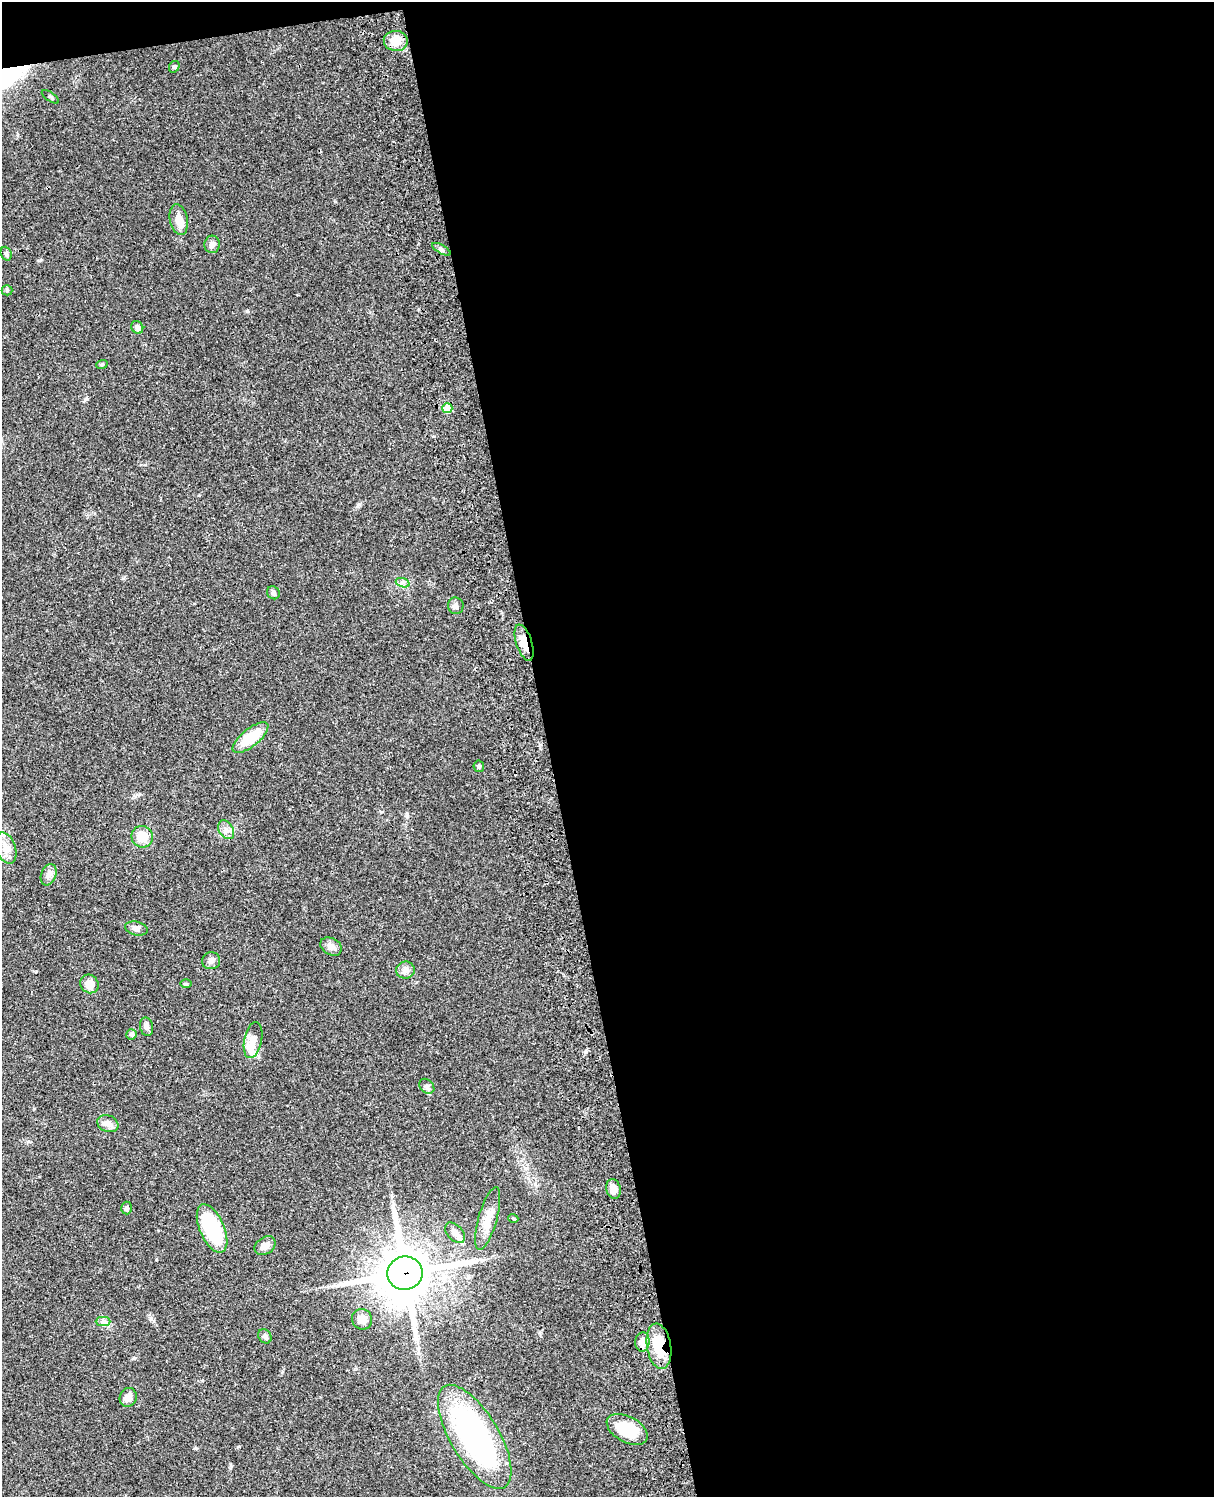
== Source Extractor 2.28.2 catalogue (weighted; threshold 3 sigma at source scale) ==
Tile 4 of 4 x 3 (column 4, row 1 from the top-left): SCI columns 3757-4968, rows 3268-4762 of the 5087 x 4925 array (HDU 1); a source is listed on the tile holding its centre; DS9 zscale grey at full resolution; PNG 1216 x 1499 px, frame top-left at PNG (2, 2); each listed source drawn as its Kron ellipse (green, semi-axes under 4 px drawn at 4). Shown black and unused: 56% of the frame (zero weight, under 3 of 4 exposures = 6% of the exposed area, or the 3 px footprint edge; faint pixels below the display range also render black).
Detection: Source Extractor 2.28.2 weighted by HDU 2 'WHT'; one run over the whole footprint, this tile lists its part. Background 0.0774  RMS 0.0059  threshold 0.0264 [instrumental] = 3 sigma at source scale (4.5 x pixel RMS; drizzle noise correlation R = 1.50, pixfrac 1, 0.05/0.05 arcsec/px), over >= 5 px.
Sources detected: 50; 1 inside a brighter object's white glare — neither listed nor drawn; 1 inside a brighter listed object's ellipse — not listed separately; the other 48 listed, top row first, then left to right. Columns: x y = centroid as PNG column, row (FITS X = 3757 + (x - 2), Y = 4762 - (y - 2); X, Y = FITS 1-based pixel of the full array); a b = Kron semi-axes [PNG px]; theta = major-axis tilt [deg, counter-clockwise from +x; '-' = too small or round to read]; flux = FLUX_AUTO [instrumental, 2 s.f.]
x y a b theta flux
396 41 12 10 -4 9.2
174 67 6 5 - 1
50 97 10 2 -35 0.75
179 219 16 9 -79 5.6
212 244 9 7 88 2.6
441 249 10 3 -29 1.2
6 254 7 5 -69 1.2
7 290 5 5 - 0.76
137 327 6 5 - 2.5
102 364 6 3 19 0.68
447 408 5 5 - 13
403 583 7 4 -18 1.4
273 593 7 6 - 1.5
456 606 8 8 - 2.2
524 643 19 8 -72 7.2
250 738 22 9 39 20
479 766 6 5 - 0.82
226 830 10 7 -57 2.7
142 837 11 10 - 9.4
6 848 16 10 -71 5.6
49 875 11 7 68 2.8
136 928 11 6 -14 2.5
331 946 11 8 -29 3.3
211 961 9 8 - 2.1
405 970 9 8 - 3.2
89 984 10 8 -52 6.1
186 984 6 4 0 0.67
147 1027 9 6 -78 2.1
131 1034 5 5 - 1.5
253 1040 18 9 79 5.9
427 1086 8 6 -44 1.6
108 1124 11 8 -21 4.2
613 1189 10 7 -77 4.2
127 1208 6 5 - 1.8
513 1218 5 3 - 0.5
488 1219 32 9 74 8.2
212 1228 26 12 -66 43
455 1233 12 7 -46 3.4
265 1246 11 8 34 3.8
405 1273 17 16 - 2900
362 1319 10 10 - 5.3
103 1322 7 4 0 1.5
265 1336 7 6 - 1.4
642 1342 9 7 83 6.6
659 1346 23 12 -81 17
128 1397 10 8 66 3.6
627 1429 22 13 -29 19
475 1437 59 24 -59 140
Overlapping masked pixels (flux is a lower limit): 3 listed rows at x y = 524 643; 405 1273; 659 1346
Unlisted compact peaks at least as high as the median listed source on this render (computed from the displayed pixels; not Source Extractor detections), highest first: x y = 585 1052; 247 311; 134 1358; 196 1448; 36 972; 358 505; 123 578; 85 399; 231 1466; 41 260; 151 1318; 34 1109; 239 1446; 199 495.